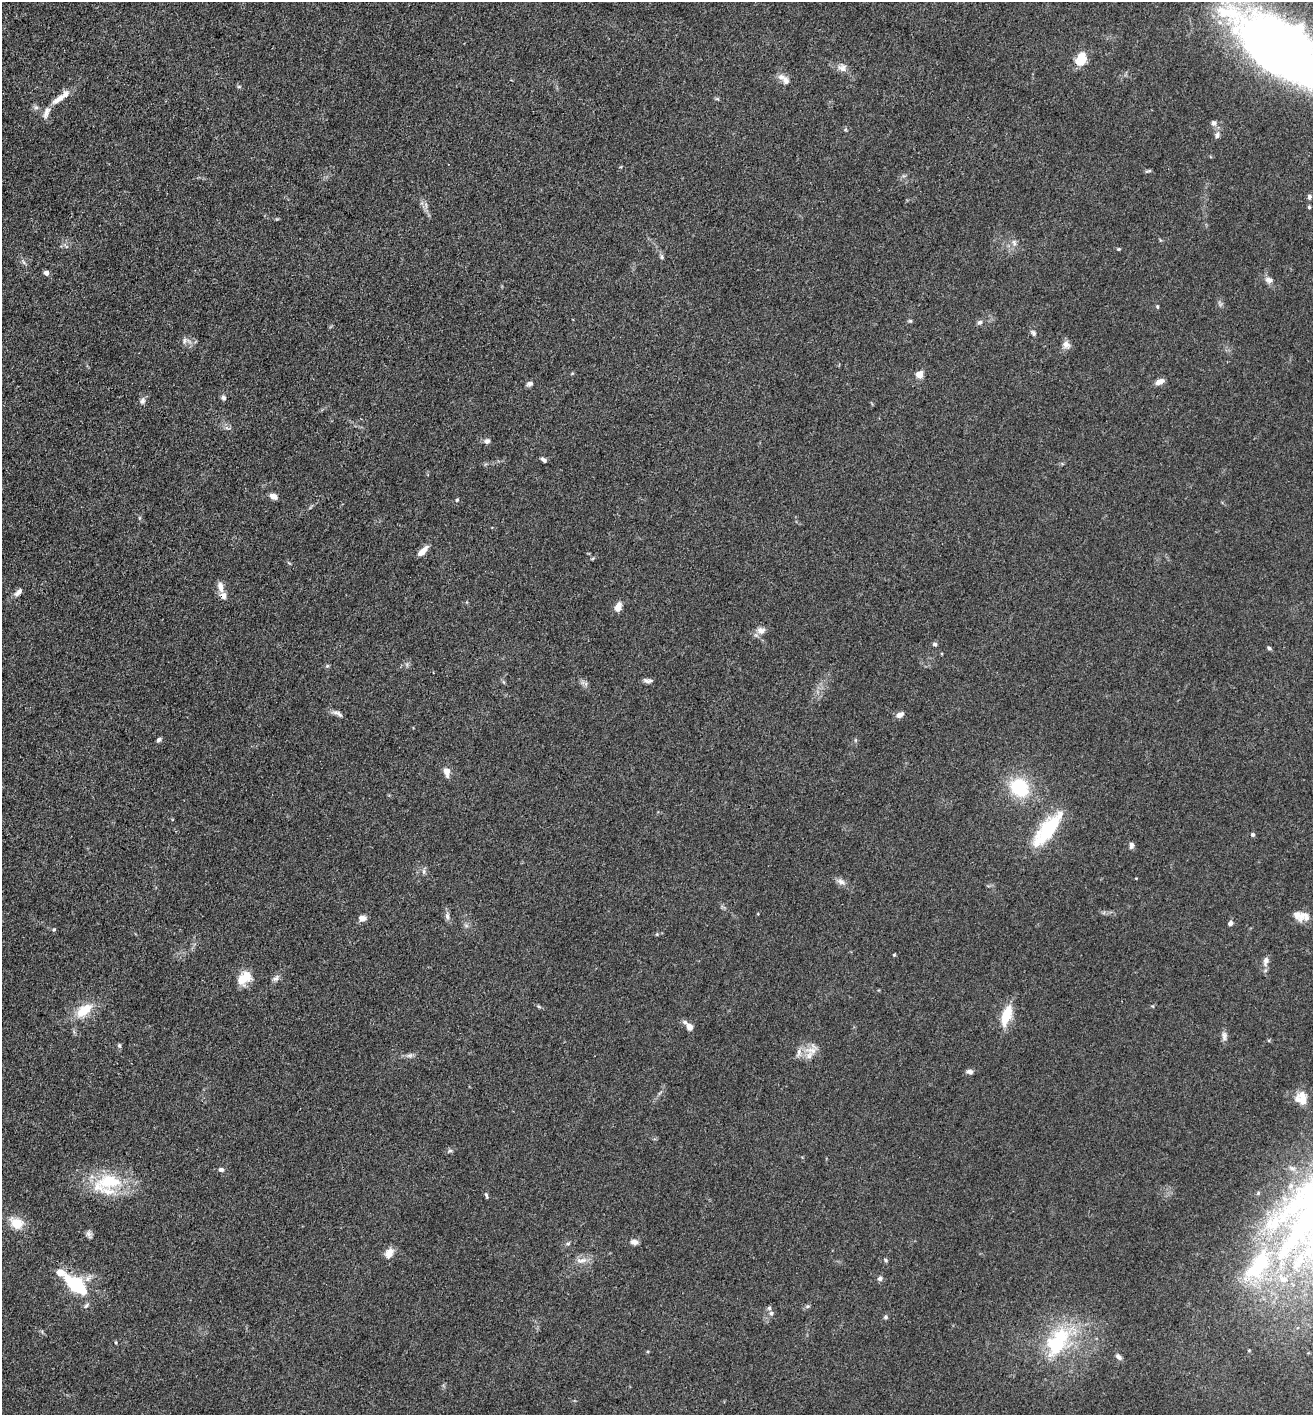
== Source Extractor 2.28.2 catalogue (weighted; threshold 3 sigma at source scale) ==
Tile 11 of 4 x 4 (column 3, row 3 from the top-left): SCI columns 2899-4209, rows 1415-2827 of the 5662 x 5653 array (HDU 1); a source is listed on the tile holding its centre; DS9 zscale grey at full resolution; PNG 1315 x 1417 px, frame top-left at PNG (2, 2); no overlay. Shown black and unused: <1% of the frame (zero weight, under 3 of 4 exposures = <1% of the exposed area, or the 3 px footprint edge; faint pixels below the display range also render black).
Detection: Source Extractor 2.28.2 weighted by HDU 2 'WHT'; one run over the whole footprint, this tile lists its part. Background 0.0661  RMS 0.0058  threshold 0.026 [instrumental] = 3 sigma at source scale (4.5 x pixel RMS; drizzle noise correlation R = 1.50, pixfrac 1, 0.05/0.05 arcsec/px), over >= 5 px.
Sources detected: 114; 1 inside a brighter object's white glare — not listed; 18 inside a brighter listed object's ellipse — not listed separately; the other 95 listed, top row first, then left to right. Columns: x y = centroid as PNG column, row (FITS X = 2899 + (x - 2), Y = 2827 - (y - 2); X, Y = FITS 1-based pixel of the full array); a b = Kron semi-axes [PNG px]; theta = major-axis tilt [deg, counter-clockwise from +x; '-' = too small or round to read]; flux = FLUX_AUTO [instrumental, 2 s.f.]
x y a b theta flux
1281 49 67 30 -35 830
1081 58 15 11 74 10
842 68 12 11 - 3.5
781 77 10 8 -14 3.1
239 87 6 4 0 0.76
58 99 23 8 33 6.1
36 107 6 6 - 1.3
1214 123 8 7 - 2
1217 135 8 7 - 2
1148 171 10 3 15 0.87
1309 197 7 6 - 1.4
1309 207 4 4 - 0.84
1014 243 10 4 -64 1.7
1119 249 4 4 - 0.62
661 257 6 5 - 1.2
46 273 4 4 - 3.4
1269 280 11 7 -20 2.9
1157 307 5 4 - 0.74
910 321 6 4 0 0.76
980 322 7 6 - 1.6
1034 333 7 6 - 1.4
184 341 9 4 89 1.4
1066 345 10 9 - 3.4
919 375 5 4 - 15
1160 382 10 6 22 4.2
529 384 8 6 20 1.8
223 398 7 6 - 1.4
143 401 9 7 76 2.1
487 441 7 7 - 2
544 460 8 4 -41 1.6
274 496 9 6 -28 3.2
457 500 5 4 - 0.7
423 551 14 6 44 5.1
220 587 14 7 -81 4.2
18 592 12 6 47 2.7
618 607 11 7 69 4.4
761 630 11 9 -13 3.6
935 644 6 5 - 1.1
1269 648 6 4 -25 1
327 666 5 5 - 0.84
646 680 10 6 -25 1.9
504 682 6 4 -69 0.8
339 714 13 5 -42 1.8
900 715 9 6 26 3.2
159 740 6 5 - 1.5
855 740 6 4 90 0.76
447 772 10 7 -82 4.5
1019 787 20 16 -44 32
1047 829 43 14 51 38
1253 835 4 4 - 1.2
1131 845 8 5 82 1.8
424 871 8 4 -82 1.3
1136 878 4 2 - 0.41
841 882 13 6 -21 2.8
447 916 10 6 -88 2
1301 916 19 12 -4 6.9
362 918 6 6 - 5
1230 923 5 5 - 1.9
54 929 5 4 - 0.63
657 934 5 4 - 0.64
894 955 3 3 - 0.71
1266 961 14 7 77 3.1
246 977 16 13 -86 9.1
276 978 11 6 33 2.1
539 1006 6 4 -45 0.79
84 1010 23 12 38 14
1006 1015 21 8 71 18
689 1026 8 6 -54 4.2
1224 1036 13 7 -88 2.4
119 1045 7 5 -89 0.92
811 1050 20 8 -9 5.9
409 1055 9 4 8 1.7
970 1072 9 6 -7 1.9
1303 1097 20 12 -77 8.1
450 1151 7 5 7 1.1
221 1170 7 6 - 1.4
109 1181 40 21 2 31
486 1196 8 4 -74 1
17 1223 17 13 -27 10
89 1234 10 6 -78 1.8
634 1242 8 6 -8 3.1
568 1244 6 4 7 1
389 1253 13 9 60 5.2
582 1260 17 7 12 4.5
886 1260 6 4 -49 0.96
1261 1262 46 25 70 52
1296 1264 20 11 54 11
880 1278 7 6 - 1.7
1283 1279 14 10 -26 6.3
76 1285 30 14 -40 32
807 1306 7 5 20 1.1
771 1313 6 6 - 1.3
885 1317 6 5 - 0.97
1060 1335 31 23 8 32
1118 1357 9 6 -45 2
Isophote crosses this tile's border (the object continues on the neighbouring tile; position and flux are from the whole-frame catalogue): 1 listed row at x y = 1281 49